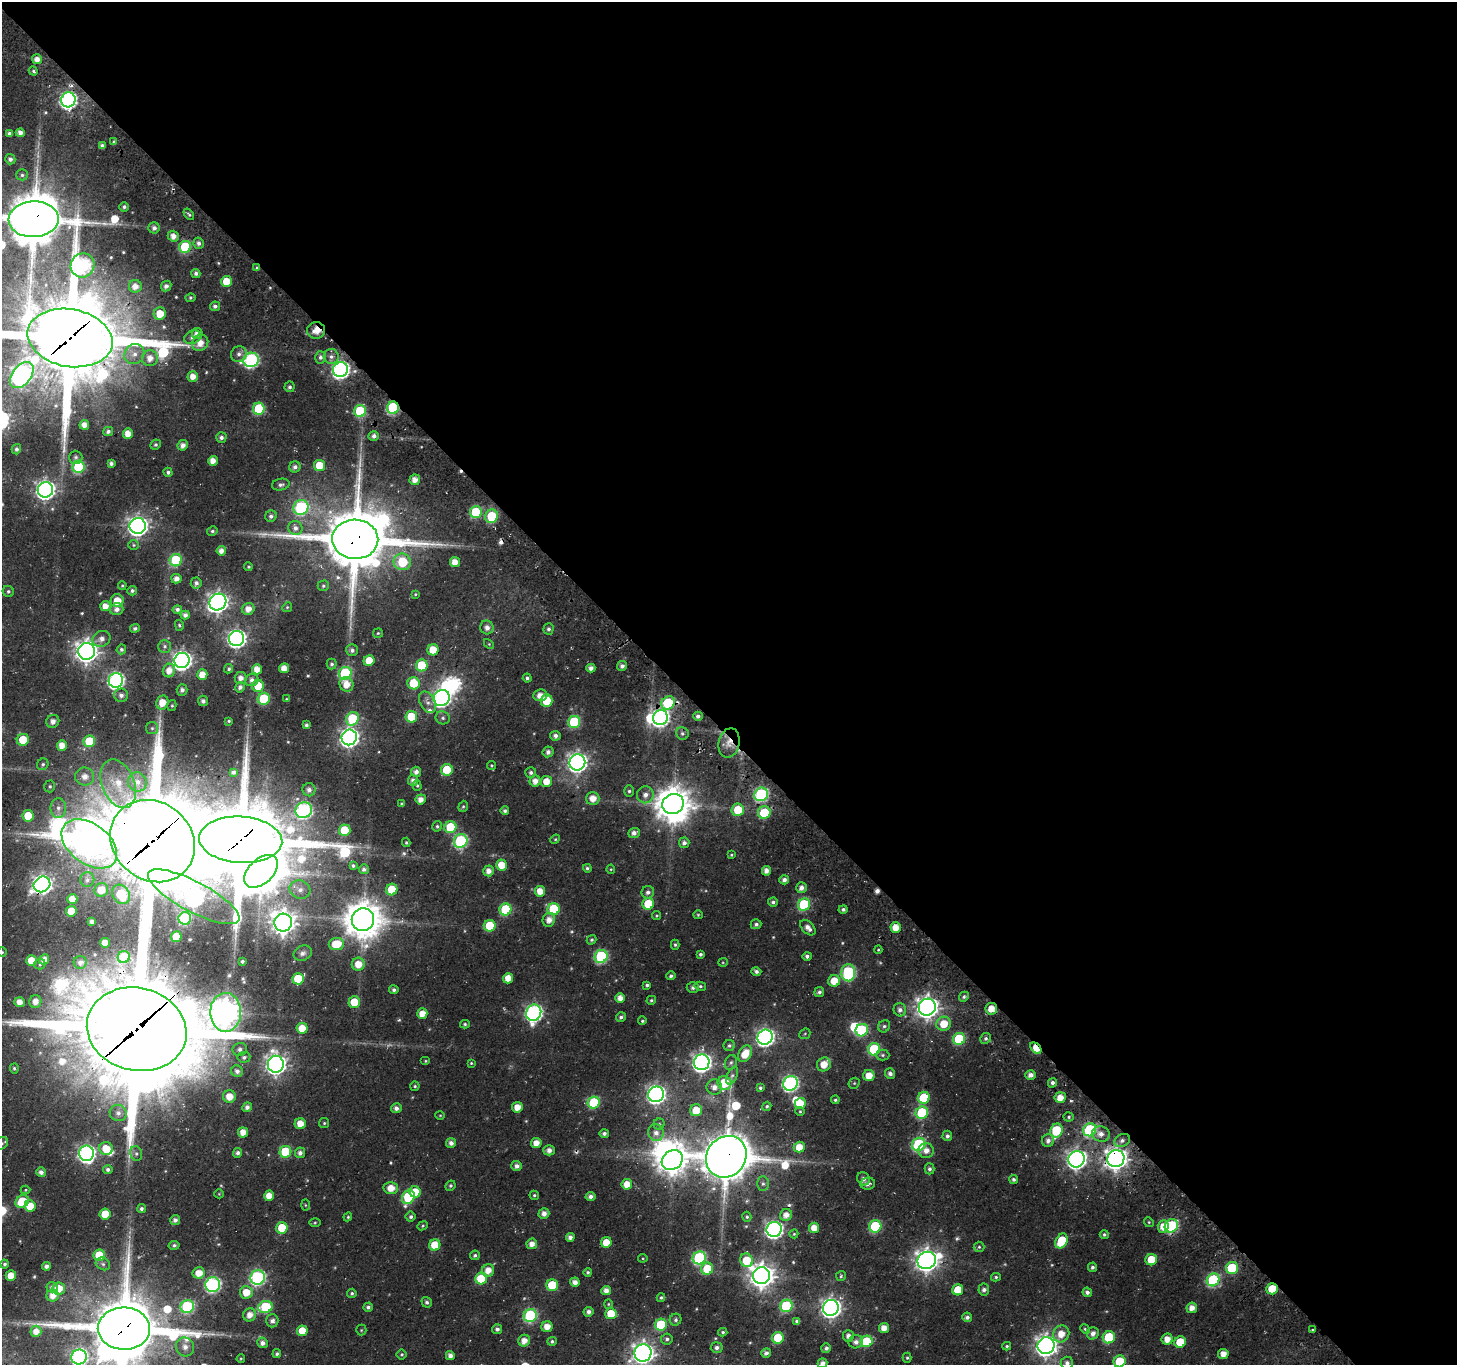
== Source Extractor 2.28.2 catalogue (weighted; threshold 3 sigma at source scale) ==
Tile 8 of 4 x 4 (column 4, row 2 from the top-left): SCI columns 4608-6062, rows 3170-4532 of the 6298 x 6276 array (HDU 1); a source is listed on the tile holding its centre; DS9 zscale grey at full resolution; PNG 1459 x 1367 px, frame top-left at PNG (2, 2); each listed source drawn as its Kron ellipse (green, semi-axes under 4 px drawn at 4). Shown black and unused: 54% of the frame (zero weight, under 3 of 4 exposures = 13% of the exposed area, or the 3 px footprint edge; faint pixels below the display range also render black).
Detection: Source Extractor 2.28.2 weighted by HDU 2 'WHT'; one run over the whole footprint, this tile lists its part. Background 0.0671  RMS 0.0068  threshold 0.0307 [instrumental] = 3 sigma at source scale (4.5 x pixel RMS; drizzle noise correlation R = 1.50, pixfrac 1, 0.0396/0.0396 arcsec/px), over >= 5 px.
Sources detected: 540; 5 too faint to see at this stretch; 10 inside a brighter object's white glare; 5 cosmic-ray / hot-pixel residue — neither listed nor drawn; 3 inside a brighter listed object's ellipse — not listed separately; of the other 517, all 500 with FLUX_AUTO >= 0.673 (the completeness limit of this list) listed and drawn (17 fainter detections not listed), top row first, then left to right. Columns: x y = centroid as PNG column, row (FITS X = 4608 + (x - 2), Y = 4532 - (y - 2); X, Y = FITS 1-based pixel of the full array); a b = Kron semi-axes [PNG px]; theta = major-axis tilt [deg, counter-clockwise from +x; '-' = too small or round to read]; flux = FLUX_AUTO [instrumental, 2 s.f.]
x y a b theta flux
37 59 5 5 - 5.1
33 71 5 3 - 0.94
68 100 7 7 - 200
9 133 3 3 - 1.6
20 133 4 4 - 3.7
114 142 4 3 - 1.3
102 145 4 4 - 1.8
10 159 5 5 - 2.3
22 175 6 5 - 1.5
124 207 5 4 - 1.8
189 214 6 4 -51 1.2
34 219 25 18 2 4000
154 228 6 5 - 2.6
173 236 5 5 - 5
199 243 6 5 - 2.5
185 247 6 6 - 41
82 265 12 11 - 140
257 268 4 4 - 1
196 273 4 4 - 1.9
226 281 5 5 - 14
135 286 6 6 - 5.7
166 286 5 5 - 2.7
190 298 5 4 - 1.1
215 306 5 5 - 2.2
160 314 6 6 - 12
316 330 9 8 - 7.4
197 334 5 5 - 5
192 337 8 6 29 3.4
70 338 43 29 -10 11000
200 343 9 7 49 7
134 354 10 9 - 5.7
239 354 8 7 - 2.9
320 357 6 5 - 2.1
331 357 7 7 - 2.8
150 358 8 7 - 6.4
251 360 8 7 - 130
340 370 7 7 - 230
22 375 15 9 52 380
193 376 5 5 - 6.2
290 387 5 5 - 1.4
393 408 6 6 - 68
259 409 6 6 - 36
360 411 6 6 - 42
84 425 5 5 - 4.8
108 431 5 4 - 2
128 433 5 5 - 7.3
374 436 5 5 - 2.6
221 437 5 5 - 2.2
156 445 5 4 - 1.3
183 445 5 5 - 3.9
16 449 5 4 - 1.8
76 457 7 6 - 1.7
213 461 5 4 - 5.8
111 463 4 4 - 2
319 465 5 5 - 15
79 467 6 6 - 59
295 467 6 5 - 2.5
168 472 4 4 - 1.7
415 480 5 5 - 5.1
281 485 9 6 11 2.1
45 490 8 7 - 320
301 508 8 7 - 86
476 512 6 6 - 48
271 516 6 5 - 2.1
491 516 7 6 - 28
138 526 8 8 - 390
295 528 7 7 - 3.2
212 531 5 4 - 1.3
355 539 23 19 -1 5400
134 545 5 5 - 1.1
221 551 5 4 - 4.5
176 560 6 6 - 48
402 562 9 8 - 31
455 562 5 5 - 6.6
248 567 4 4 - 0.85
176 579 5 5 - 4.7
196 583 5 5 - 2.3
122 585 4 3 - 0.79
323 586 6 5 - 1.2
8 591 6 5 - 1.2
132 591 5 4 - 1.5
415 594 4 3 - 0.72
117 601 6 6 - 10
218 602 9 8 - 410
105 606 5 5 - 6.3
287 607 5 4 - 0.77
117 609 7 6 - 3.3
177 609 5 4 - 2
248 609 6 5 - 5.7
185 615 4 4 - 2.9
179 625 5 4 - 1
487 627 7 6 - 3.7
135 628 5 4 - 1.2
549 629 5 5 - 1.7
378 633 5 4 - 0.86
237 638 8 7 - 260
101 639 9 7 24 4.1
489 644 6 4 -45 0.75
165 646 6 6 - 1.6
121 649 5 4 - 1.5
352 650 6 5 - 2.3
433 650 5 5 - 12
87 651 8 8 - 540
182 660 8 7 - 320
369 661 5 5 - 12
332 664 5 5 - 1.4
422 665 6 6 - 30
622 666 5 5 - 2.6
284 668 5 5 - 6.7
591 668 4 4 - 3.3
229 669 5 4 - 1.3
257 669 5 5 - 7
169 671 7 6 - 6.2
345 673 6 6 - 67
202 675 5 5 - 8.6
241 678 6 6 - 4.1
527 678 4 4 - 1.5
116 680 7 7 - 190
252 680 6 6 - 3
414 683 6 6 - 20
346 684 7 7 - 8.2
258 686 6 6 - 14
240 687 5 5 - 2.4
182 690 6 5 - 2.6
121 695 7 6 - 2.9
540 695 7 6 - 5.8
442 698 8 8 - 230
264 699 6 6 - 39
287 699 4 3 - 0.76
203 701 5 5 - 2.6
546 701 6 6 - 17
427 702 12 7 -62 3.6
162 703 7 6 - 10
668 703 7 6 - 44
172 705 5 4 - 1
698 716 4 4 - 2.3
411 717 6 5 - 20
443 718 7 6 - 1.8
660 718 7 7 - 230
352 719 7 6 - 38
53 721 7 6 - 3.2
229 721 4 3 - 0.93
574 722 6 6 - 48
306 725 4 4 - 1.6
152 728 6 6 - 1.4
682 733 6 6 - 1.6
555 736 5 5 - 2.5
349 737 8 7 - 320
23 740 6 6 - 17
89 741 6 5 - 29
729 743 15 10 77 6.9
62 745 5 5 - 7
548 752 5 5 - 2.8
577 762 8 8 - 350
43 764 6 5 - 1.5
492 765 4 4 - 0.82
447 770 6 5 - 26
233 772 4 3 - 2
416 772 5 5 - 3.3
531 773 5 5 - 1.8
85 777 9 9 - 6.6
413 780 5 5 - 3.3
535 781 5 5 - 5.2
546 781 5 5 - 9.1
137 782 10 9 - 5.3
118 784 25 16 -68 21
417 785 5 4 - 1
50 786 6 5 - 1.3
309 790 6 6 - 3.2
629 791 6 5 - 1.2
761 794 7 6 - 100
645 795 8 8 - 4.4
593 798 6 6 - 7.2
421 799 5 5 - 4.4
402 804 4 3 - 1
673 804 11 10 - 1600
463 806 6 4 68 0.96
58 808 10 7 88 4.1
304 810 8 7 - 140
738 810 6 6 - 18
505 811 4 4 - 1.8
764 813 6 6 - 27
28 816 5 5 - 16
437 826 5 4 - 1.3
450 827 6 6 - 27
345 830 6 5 - 20
634 833 6 5 - 3.5
555 839 5 4 - 0.87
241 840 42 23 -3 8400
153 841 44 38 -40 13000
461 841 7 6 - 85
406 842 5 3 - 0.96
684 843 5 5 - 2.4
89 844 31 20 -37 1100
731 855 4 3 - 0.89
501 865 5 5 - 11
353 866 4 3 - 1.3
587 868 4 4 - 1.2
364 869 5 5 - 1.8
611 869 4 4 - 0.69
261 871 20 12 44 2100
488 871 5 5 - 4.7
766 871 5 4 - 4.2
87 880 7 7 - 2.1
784 880 5 4 - 2.8
42 884 8 7 - 310
801 888 5 5 - 3.7
392 889 6 5 - 18
101 890 7 6 - 8.7
300 890 10 9 - 4.8
540 891 5 5 - 7.5
648 892 6 6 - 2.5
121 894 10 8 -59 25
194 897 51 15 -28 350
72 899 5 5 - 7.6
773 902 5 4 - 1.7
648 904 6 5 - 25
804 905 6 6 - 53
506 909 6 6 - 42
554 909 6 6 - 39
843 909 4 4 - 1.9
71 911 5 5 - 16
698 915 5 4 - 0.88
656 916 4 4 - 0.84
185 918 6 6 - 50
363 920 11 11 - 1900
549 920 7 6 - 5.4
92 922 4 3 - 2.5
283 923 9 9 - 650
756 924 5 5 - 2
490 926 6 5 - 25
896 927 5 5 - 8
808 928 9 5 -46 4.3
176 937 5 5 - 18
591 940 5 4 - 1.2
105 943 5 4 - 6.6
336 944 7 6 - 16
675 945 5 4 - 1
878 950 4 4 - 0.72
2 952 5 5 - 0.96
303 953 9 7 23 2.4
700 954 4 4 - 1.5
601 956 7 6 - 78
807 956 4 4 - 2.1
124 957 6 6 - 29
44 959 5 4 - 5.3
31 961 5 5 - 11
242 961 3 3 - 1.3
80 962 6 6 - 2.8
723 962 5 4 - 0.67
40 964 5 5 - 1.2
358 964 6 6 - 8.7
756 971 5 4 - 2
848 973 8 7 - 87
671 976 5 4 - 1.4
508 978 5 5 - 8.5
298 979 5 5 - 26
834 981 6 5 - 11
647 985 4 3 - 1.4
700 986 6 4 -13 1.2
693 988 6 5 - 2.2
394 990 4 4 - 1.5
819 992 5 5 - 1.9
964 997 5 4 - 1.5
620 998 5 5 - 5.4
651 1000 5 4 - 1.1
20 1002 5 5 - 5.9
35 1002 6 6 - 5.8
354 1002 6 5 - 16
927 1007 8 8 - 510
991 1009 6 6 - 8.5
900 1010 6 6 - 2.9
226 1012 19 15 -89 990
534 1013 8 7 - 200
422 1014 5 5 - 7.9
621 1017 5 4 - 1.9
642 1021 4 4 - 1
465 1024 5 4 - 1.1
944 1024 7 7 - 13
884 1026 6 5 - 1.5
302 1028 5 5 - 11
137 1029 50 41 -14 15000
862 1030 6 6 - 53
805 1034 6 5 - 0.99
765 1037 8 7 - 250
986 1038 5 5 - 1.7
959 1039 6 6 - 39
729 1046 5 5 - 1.4
1036 1048 6 4 -46 16
240 1049 7 6 - 2.3
874 1049 6 6 - 41
745 1054 9 6 59 12
882 1055 7 5 -1 1.5
244 1057 6 5 - 1.7
426 1061 5 4 - 0.85
702 1062 8 7 - 320
731 1062 8 6 72 1.7
471 1063 4 4 - 0.76
276 1064 8 8 - 410
824 1064 7 6 - 9.5
14 1068 5 4 - 1.3
237 1071 6 5 - 3.2
890 1074 5 5 - 2.7
1031 1075 5 4 - 3.9
732 1076 9 5 64 1.8
869 1076 5 5 - 9
724 1083 7 7 - 27
790 1083 7 7 - 160
854 1083 6 5 - 0.88
1052 1083 5 4 - 2.2
415 1086 4 4 - 0.96
714 1087 8 7 - 4.5
760 1088 4 4 - 1.3
656 1094 8 7 - 290
229 1097 6 6 - 8.4
924 1098 6 5 - 26
1060 1098 5 5 - 7.6
835 1100 4 4 - 1.1
594 1103 6 6 - 42
800 1104 6 5 - 12
767 1106 5 4 - 1.2
247 1107 5 4 - 2.9
517 1107 5 5 - 7.4
396 1108 5 5 - 2.9
696 1110 6 6 - 13
800 1111 5 4 - 0.8
118 1113 8 8 - 3.3
922 1113 6 6 - 50
440 1115 4 4 - 0.68
1069 1117 5 4 - 1.2
324 1123 5 5 - 0.95
300 1124 5 5 - 8.3
659 1124 5 5 - 1.2
1090 1130 7 6 - 73
1056 1131 7 6 - 37
243 1132 5 5 - 7
604 1133 5 4 - 1.8
656 1133 8 7 - 4.1
1101 1134 9 7 -18 5.3
947 1136 5 5 - 1.9
1048 1140 6 6 - 3.2
1122 1140 8 6 26 2.5
2 1143 7 6 - 1.3
451 1143 5 5 - 3.4
536 1143 5 5 - 6.2
919 1144 7 6 - 77
799 1147 5 5 - 9.2
106 1148 7 6 - 13
549 1150 5 5 - 3.7
926 1151 7 7 - 4.2
285 1152 6 6 - 34
87 1153 8 7 - 220
136 1153 7 6 - 1.7
237 1153 5 4 - 2.1
300 1153 5 5 - 3
726 1157 22 19 51 3300
1116 1158 8 8 - 540
1076 1159 8 8 - 330
672 1160 11 9 38 1100
517 1166 5 5 - 3.3
108 1169 5 4 - 1.8
929 1169 5 5 - 1.8
41 1172 5 5 - 3.3
863 1179 7 6 - 3
1014 1179 4 4 - 1.6
627 1184 5 5 - 8.3
763 1184 7 6 - 1.8
868 1184 7 6 - 3.2
450 1186 5 5 - 1.3
391 1188 7 6 - 9.3
25 1190 5 4 - 0.7
415 1192 6 5 - 15
219 1194 5 4 - 0.69
534 1195 5 4 - 1.1
269 1196 5 5 - 8.4
590 1196 5 4 - 2.6
408 1197 7 6 - 50
22 1201 7 6 - 23
305 1205 5 3 - 0.69
30 1206 6 5 - 12
141 1209 4 4 - 1.7
544 1213 5 5 - 3.7
105 1214 5 5 - 14
786 1215 6 6 - 5.3
348 1217 4 4 - 0.76
411 1217 5 5 - 1.7
747 1217 5 4 - 1.1
175 1220 5 5 - 2.7
1149 1222 5 4 - 0.86
315 1223 5 4 - 0.84
423 1226 5 4 - 0.84
875 1226 6 6 - 55
1163 1226 6 5 - 8.2
1171 1226 7 6 - 71
282 1228 6 5 - 22
814 1228 5 5 - 7.5
774 1229 8 7 - 230
794 1234 4 4 - 0.77
1104 1234 4 4 - 1.3
570 1237 4 4 - 3
1061 1241 8 5 60 24
606 1242 5 5 - 11
532 1244 5 5 - 5.3
174 1245 5 4 - 1.4
435 1245 5 5 - 17
979 1247 5 5 - 1
99 1255 6 5 - 21
475 1255 5 4 - 1.5
643 1258 4 4 - 0.72
699 1258 7 6 - 88
746 1260 7 6 - 19
927 1260 9 8 - 580
1151 1260 6 5 - 17
5 1264 4 4 - 1.3
103 1264 7 6 - 1.8
46 1266 4 4 - 2.5
1092 1267 5 4 - 1.7
1232 1268 6 6 - 33
707 1269 6 6 - 20
488 1270 6 6 - 7.1
588 1272 4 4 - 1.1
199 1273 6 6 - 8.7
11 1276 5 5 - 9.6
761 1276 8 8 - 710
841 1276 5 5 - 1.1
258 1277 7 7 - 140
996 1277 5 4 - 1.1
481 1278 6 6 - 26
1213 1280 7 6 - 75
575 1282 5 4 - 4.3
213 1285 7 7 - 140
552 1285 6 6 - 27
52 1287 5 5 - 2
59 1288 6 6 - 10
1272 1289 6 5 - 18
606 1290 5 4 - 4.5
958 1290 5 5 - 14
984 1290 6 5 - 2.1
246 1292 6 6 - 11
1087 1292 5 4 - 2.4
352 1293 5 4 - 1.2
53 1296 6 6 - 5.9
661 1298 4 4 - 1.1
427 1302 5 5 - 1.6
608 1304 5 4 - 0.78
786 1306 6 6 - 60
187 1307 7 6 - 74
265 1307 7 6 - 46
368 1307 5 4 - 1.8
831 1308 8 7 - 380
1192 1308 5 5 - 5.7
589 1312 5 5 - 2.5
611 1314 5 5 - 18
250 1315 7 6 - 5.7
530 1316 7 6 - 90
967 1317 5 4 - 2.1
676 1320 6 5 - 1.6
272 1321 6 6 - 2.6
797 1321 4 4 - 2.1
661 1325 6 6 - 39
547 1327 5 5 - 7.3
884 1328 5 5 - 6.5
124 1329 26 21 0 5400
497 1329 5 5 - 1.9
1085 1329 5 4 - 1
361 1330 5 5 - 0.91
1313 1330 3 2 - 0.88
36 1331 6 5 - 5.8
302 1331 5 5 - 12
723 1332 4 3 - 0.95
1093 1333 6 5 - 3.5
1061 1334 9 7 57 8.9
848 1336 6 5 - 3.6
1109 1337 6 6 - 33
778 1338 6 5 - 30
667 1339 6 5 - 1.8
1167 1339 5 5 - 6.6
524 1341 6 5 - 6.3
552 1341 5 4 - 1.5
867 1341 6 5 - 31
856 1342 7 6 - 3.4
1180 1342 6 5 - 18
262 1343 5 5 - 3.4
1007 1346 4 3 - 0.98
1046 1346 8 8 - 450
185 1347 9 9 - 5.7
717 1347 6 5 - 2.1
826 1348 5 4 - 2.2
643 1353 9 8 - 450
766 1353 5 4 - 2.1
277 1354 4 4 - 1.3
402 1354 5 5 - 1
1223 1354 5 5 - 6.4
450 1356 4 4 - 3.4
79 1357 7 7 - 170
907 1358 5 4 - 0.98
241 1359 4 3 - 0.72
1120 1361 6 6 - 25
822 1363 5 5 - 3.4
1067 1363 6 6 - 2.6
Overlapping masked pixels (flux is a lower limit): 22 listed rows (the first 20) at x y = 68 100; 34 219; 257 268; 316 330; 70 338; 340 370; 393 408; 355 539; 660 718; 729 743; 241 840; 153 841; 124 957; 991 1009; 137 1029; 1036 1048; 726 1157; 1116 1158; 1171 1226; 1272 1289
Isophote crosses this tile's border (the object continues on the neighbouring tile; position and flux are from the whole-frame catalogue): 12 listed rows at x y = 34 219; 70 338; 23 740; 2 952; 137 1029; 2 1143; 124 1329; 643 1353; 79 1357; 1120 1361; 822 1363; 1067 1363